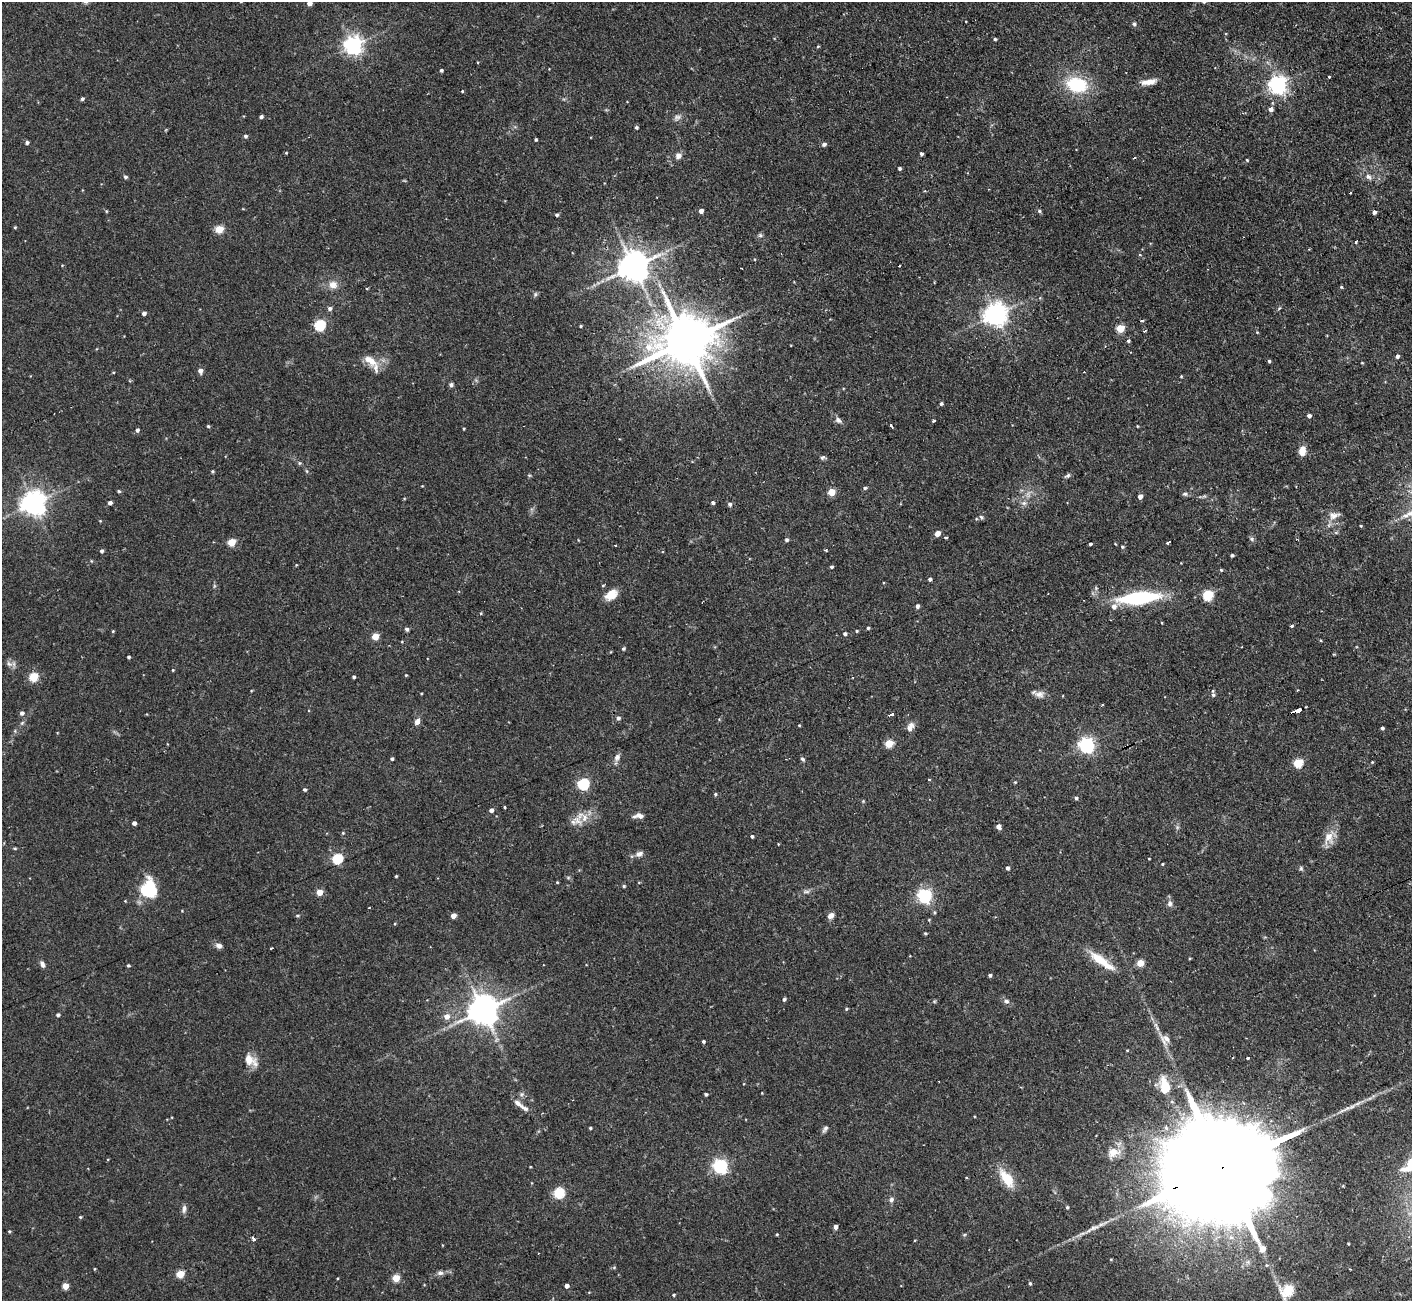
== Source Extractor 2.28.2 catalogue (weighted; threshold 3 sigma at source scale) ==
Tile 10 of 4 x 4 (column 2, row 3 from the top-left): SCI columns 1411-2820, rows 1446-2744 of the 5641 x 5624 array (HDU 1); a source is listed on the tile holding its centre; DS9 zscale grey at full resolution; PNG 1414 x 1303 px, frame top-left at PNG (2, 2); no overlay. Shown black and unused: <1% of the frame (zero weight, under 2 of 3 exposures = <1% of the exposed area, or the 3 px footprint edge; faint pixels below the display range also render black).
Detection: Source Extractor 2.28.2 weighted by HDU 2 'WHT'; one run over the whole footprint, this tile lists its part. Background 0.094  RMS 0.0058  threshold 0.0261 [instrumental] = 3 sigma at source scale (4.5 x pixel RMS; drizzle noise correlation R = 1.50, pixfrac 1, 0.05/0.05 arcsec/px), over >= 5 px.
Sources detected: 244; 1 too faint to see at this stretch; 2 inside a brighter object's white glare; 8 cosmic-ray / hot-pixel residue — not listed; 4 inside a brighter listed object's ellipse — not listed separately; the other 229 listed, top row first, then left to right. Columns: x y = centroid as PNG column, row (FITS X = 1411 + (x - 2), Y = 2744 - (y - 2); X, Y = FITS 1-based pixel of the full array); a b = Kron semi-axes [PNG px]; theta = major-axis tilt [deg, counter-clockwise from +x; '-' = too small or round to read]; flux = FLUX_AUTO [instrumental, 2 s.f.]
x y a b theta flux
309 3 4 4 - 4.4
1134 24 5 5 - 1.1
995 39 3 3 - 0.82
353 45 7 6 - 280
818 46 4 4 - 0.57
441 70 3 3 - 1
1329 76 3 3 - 1.2
1149 82 20 7 9 5.5
1077 85 23 17 -11 31
1278 85 6 6 - 270
462 91 3 3 - 0.5
82 99 4 4 - 1.2
1271 109 5 5 - 2.3
261 117 4 3 - 1.5
636 127 4 4 - 1
245 136 4 4 - 1.1
536 139 3 3 - 0.85
27 142 4 4 - 1.4
824 144 5 5 - 1.7
286 153 4 3 - 0.48
921 154 4 3 - 1.2
678 156 8 8 - 2.6
1134 158 3 3 - 0.73
1247 160 4 4 - 0.62
899 168 4 4 - 1
125 177 4 4 - 1.3
1368 177 9 7 -49 2.3
1350 192 3 3 - 1.1
106 211 4 4 - 0.55
701 211 4 4 - 2.9
1039 211 5 4 - 1.1
1374 212 4 4 - 1.8
557 215 4 4 - 1.1
15 227 4 3 - 0.6
219 229 5 4 - 18
760 235 6 5 - 1.1
1356 242 4 3 - 1
633 266 9 8 - 1100
333 285 11 10 - 4.7
1341 287 4 4 - 0.61
535 294 7 5 70 1.1
666 298 14 6 -74 4.4
330 308 5 5 - 2
144 313 4 4 - 2.2
995 314 8 7 - 470
1142 320 4 3 - 0.96
320 325 5 5 - 50
581 326 3 2 - 0.57
1120 328 5 5 - 18
1145 331 3 2 - 0.96
1257 332 4 3 - 0.51
686 341 16 12 20 3700
1128 341 5 4 - 0.91
1397 356 4 4 - 1.7
370 360 21 10 -36 8.8
1269 361 4 4 - 0.82
1362 363 4 3 - 0.44
200 371 5 5 - 3.1
113 372 4 3 - 0.47
1181 376 3 3 - 0.54
130 381 4 3 - 0.69
451 385 5 5 - 1.3
941 403 4 3 - 1.1
1309 416 4 4 - 1.8
838 420 10 7 -41 2.1
933 421 3 3 - 1.7
208 426 4 4 - 0.73
891 426 4 3 - 2.1
1137 426 3 3 - 0.46
464 428 3 3 - 0.58
137 430 5 4 - 1.5
1302 451 11 8 82 5.8
822 458 7 4 30 1.1
300 463 5 5 - 0.77
212 471 4 4 - 0.76
307 471 5 4 - 0.67
529 475 5 3 - 0.63
1067 476 8 5 32 1.4
865 488 5 4 - 1
119 491 5 4 - 0.7
831 492 5 5 - 15
1185 494 7 6 - 1.3
1140 496 4 4 - 3.3
33 503 8 7 - 560
110 503 4 4 - 2.4
713 503 4 3 - 1.7
1024 503 8 6 1 2
730 504 5 5 - 1.3
1334 515 16 9 10 4.4
981 517 6 5 - 1
100 521 3 3 - 0.44
1361 526 4 3 - 0.48
937 533 5 4 - 4.7
946 538 4 3 - 0.82
1252 539 7 6 - 1.3
787 540 4 4 - 1.1
231 542 5 4 - 17
1168 542 4 3 - 2
1090 544 3 3 - 0.93
1122 547 5 4 - 0.82
825 550 3 2 - 0.91
102 551 4 4 - 1.4
1232 555 4 3 - 1
831 567 4 4 - 0.95
1221 570 4 4 - 0.66
930 579 4 4 - 1.3
611 594 14 10 37 8.4
1208 595 5 5 - 44
1138 598 40 12 6 54
917 606 4 4 - 1.9
1162 623 3 2 - 0.49
1291 625 3 3 - 2.1
868 628 4 4 - 0.8
407 629 4 4 - 1.6
113 631 4 4 - 0.55
857 631 4 3 - 0.68
845 634 4 4 - 1.2
375 636 5 4 - 13
623 649 4 4 - 0.97
128 657 3 3 - 0.94
9 664 10 6 -38 2.3
173 670 3 3 - 0.55
406 675 4 3 - 0.52
33 677 5 5 - 29
354 677 3 3 - 1.1
1298 690 3 2 - 0.81
1039 694 13 8 5 3.4
1213 695 6 5 - 1.3
1298 711 6 3 20 18
22 713 5 4 - 1.7
891 714 4 3 - 1.9
618 718 5 5 - 1.7
417 722 8 6 58 2.7
22 723 7 4 45 1
799 725 3 3 - 0.51
910 727 11 6 65 4.1
1382 728 4 3 - 1.1
889 744 5 5 - 19
1086 745 6 6 - 170
617 757 10 7 62 2.6
392 759 3 3 - 1
802 759 6 4 -50 1.1
1372 762 3 3 - 0.47
1298 763 5 5 - 30
1015 782 4 3 - 0.5
583 784 6 5 - 58
305 790 4 4 - 1
715 794 4 4 - 0.69
1076 798 5 4 - 1.2
863 801 4 4 - 0.53
504 807 3 3 - 1
491 810 4 4 - 1.9
640 816 10 6 -28 2.7
584 818 12 8 67 5
573 822 11 7 8 3.1
134 823 4 4 - 2.3
998 827 6 5 - 2.6
343 833 4 4 - 0.63
752 836 4 4 - 1
1329 838 18 13 87 7.3
15 848 5 3 - 0.59
639 854 9 7 17 2.7
337 859 5 5 - 47
1149 859 3 2 - 0.41
1162 864 3 3 - 0.53
1007 868 4 4 - 1.3
1301 868 6 5 - 0.99
396 876 3 3 - 0.53
568 877 6 4 -19 0.8
557 882 3 3 - 0.45
624 886 5 4 - 0.76
148 889 15 15 - 35
319 892 4 4 - 9.1
806 892 10 4 0 1.5
924 896 6 6 - 140
1170 904 9 7 84 2.3
934 912 5 4 - 0.75
298 915 5 3 - 0.61
453 915 4 4 - 4.9
831 916 8 6 40 3.1
925 933 3 3 - 0.77
219 946 8 6 -22 2.3
271 948 3 3 - 1.3
1099 959 34 11 -33 14
1140 963 5 4 - 11
42 964 8 5 -65 2
128 965 4 3 - 0.86
990 975 3 3 - 1.3
784 999 4 3 - 1.2
1006 1001 8 6 -13 1.8
846 1009 4 4 - 0.65
483 1010 9 8 - 1100
58 1015 4 4 - 1.4
447 1016 6 6 - 4.1
1157 1028 7 4 -72 1.2
1165 1038 14 8 -10 3.7
703 1041 3 3 - 0.96
1248 1058 3 3 - 1.2
250 1060 19 11 -36 7.5
1164 1086 19 10 -79 13
706 1094 4 3 - 0.93
518 1103 15 6 -39 3.3
590 1128 3 3 - 0.83
825 1128 7 5 22 1.4
1166 1128 7 6 - 1.5
1113 1152 17 12 20 6.2
720 1166 6 6 - 130
1219 1169 64 22 23 33000
1007 1178 25 11 -55 14
559 1193 5 5 - 47
891 1200 7 6 - 1.7
1067 1207 4 3 - 0.73
184 1209 12 5 82 2.1
80 1217 4 3 - 0.62
835 1227 4 4 - 2.3
9 1231 4 3 - 0.63
777 1234 4 3 - 0.62
253 1239 4 3 - 6.5
442 1245 4 2 - 0.36
1266 1265 5 3 - 0.54
94 1269 5 3 - 0.49
440 1273 9 6 -2 1.9
180 1274 5 5 - 19
396 1278 5 5 - 14
1030 1283 5 4 - 0.82
65 1286 4 4 - 9.9
566 1286 4 4 - 2.2
1287 1290 21 15 19 10
674 1295 4 3 - 0.66
Overlapping masked pixels (flux is a lower limit): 2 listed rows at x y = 1298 711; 1219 1169
Isophote crosses this tile's border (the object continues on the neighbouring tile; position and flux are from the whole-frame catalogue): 2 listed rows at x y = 309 3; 1219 1169